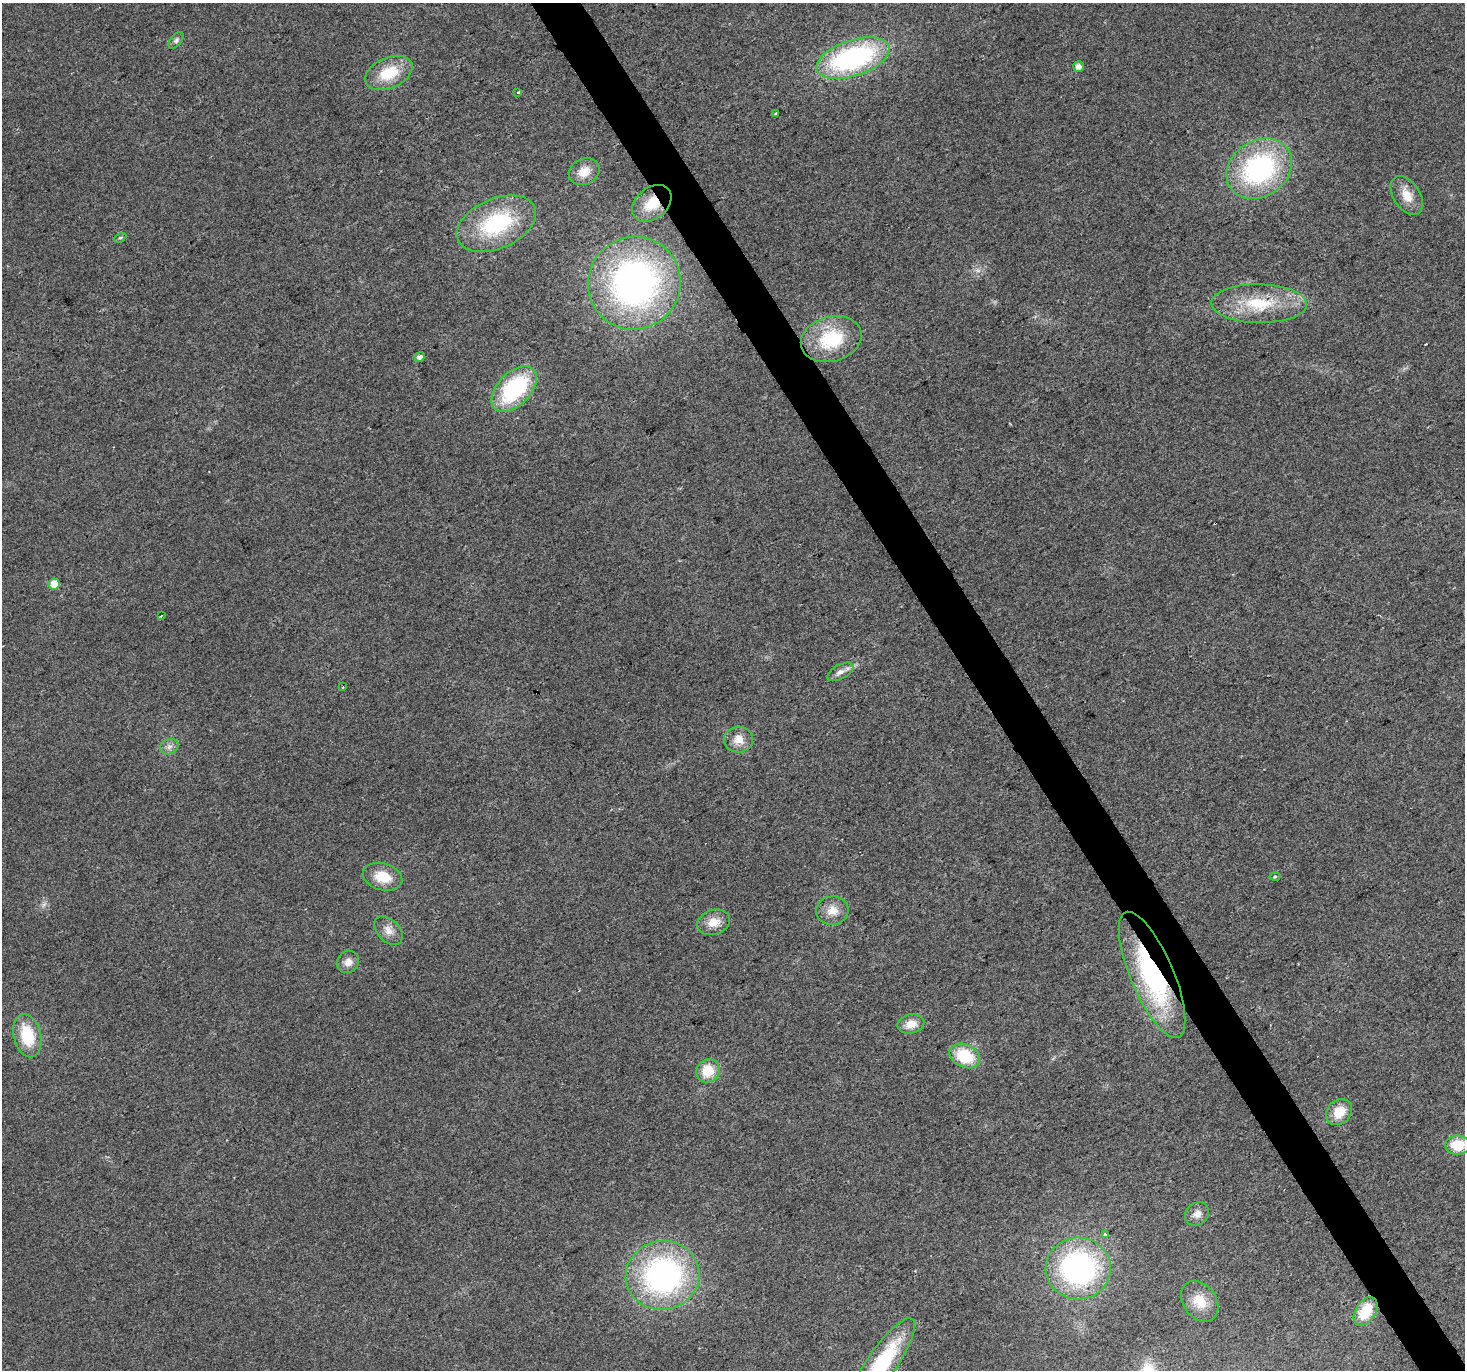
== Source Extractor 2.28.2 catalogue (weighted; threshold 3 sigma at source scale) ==
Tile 6 of 4 x 4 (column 2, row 2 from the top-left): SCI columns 1466-2928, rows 2909-4276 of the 5854 x 5756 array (HDU 1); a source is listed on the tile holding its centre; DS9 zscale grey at full resolution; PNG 1467 x 1372 px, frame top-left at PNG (2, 3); each listed source drawn as its Kron ellipse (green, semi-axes under 4 px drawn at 4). Shown black and unused: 3% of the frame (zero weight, under 2 of 3 exposures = <1% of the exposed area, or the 3 px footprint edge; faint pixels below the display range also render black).
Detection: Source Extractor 2.28.2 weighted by HDU 2 'WHT'; one run over the whole footprint, this tile lists its part. Background 0.0237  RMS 0.0063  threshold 0.0281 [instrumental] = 3 sigma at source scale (4.5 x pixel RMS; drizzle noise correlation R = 1.50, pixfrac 1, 0.0396/0.0396 arcsec/px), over >= 5 px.
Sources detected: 44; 1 cosmic-ray / hot-pixel residue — neither listed nor drawn; the other 43 listed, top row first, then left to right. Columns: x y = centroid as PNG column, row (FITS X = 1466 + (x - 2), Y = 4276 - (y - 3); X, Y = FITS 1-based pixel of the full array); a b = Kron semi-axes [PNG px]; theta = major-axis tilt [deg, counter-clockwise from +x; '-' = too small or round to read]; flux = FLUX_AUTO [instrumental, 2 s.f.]
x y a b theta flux
176 40 10 5 51 1.7
853 58 38 18 19 120
1078 66 5 5 - 3.6
389 73 25 15 24 22
518 93 3 3 - 1.7
776 113 3 3 - 3.2
1259 169 35 28 34 100
584 172 16 13 25 8.7
1407 195 21 13 -57 9.6
652 203 22 15 40 18
496 224 42 25 24 60
120 238 6 4 27 0.99
634 283 47 46 - 250
1259 304 48 19 -1 34
831 339 31 22 16 38
420 357 5 4 - 2.7
514 389 28 16 46 63
54 584 5 5 - 9.4
161 616 3 2 - 0.58
840 672 14 7 29 3.7
343 687 3 2 - 0.49
739 740 14 13 - 7.6
169 747 9 7 23 2.9
1275 876 5 3 - 0.72
383 877 20 13 -16 14
832 911 16 14 6 8.4
714 922 17 12 19 8.5
388 930 17 11 -46 5.8
348 962 12 10 50 4.9
1152 975 68 21 -67 110
911 1024 13 9 13 7.9
27 1036 22 13 -76 25
965 1056 16 11 -25 27
708 1071 12 11 - 15
1339 1112 14 11 45 12
1458 1145 12 9 -1 18
1197 1214 13 10 39 4.4
1105 1235 4 3 - 7.6
1078 1268 32 31 - 140
663 1275 37 34 11 160
1200 1301 22 16 -54 13
1366 1311 15 10 56 20
882 1363 53 14 55 60
Overlapping masked pixels (flux is a lower limit): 2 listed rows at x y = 652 203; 1152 975
Isophote crosses this tile's border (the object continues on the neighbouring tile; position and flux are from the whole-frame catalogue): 2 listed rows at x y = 1458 1145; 882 1363